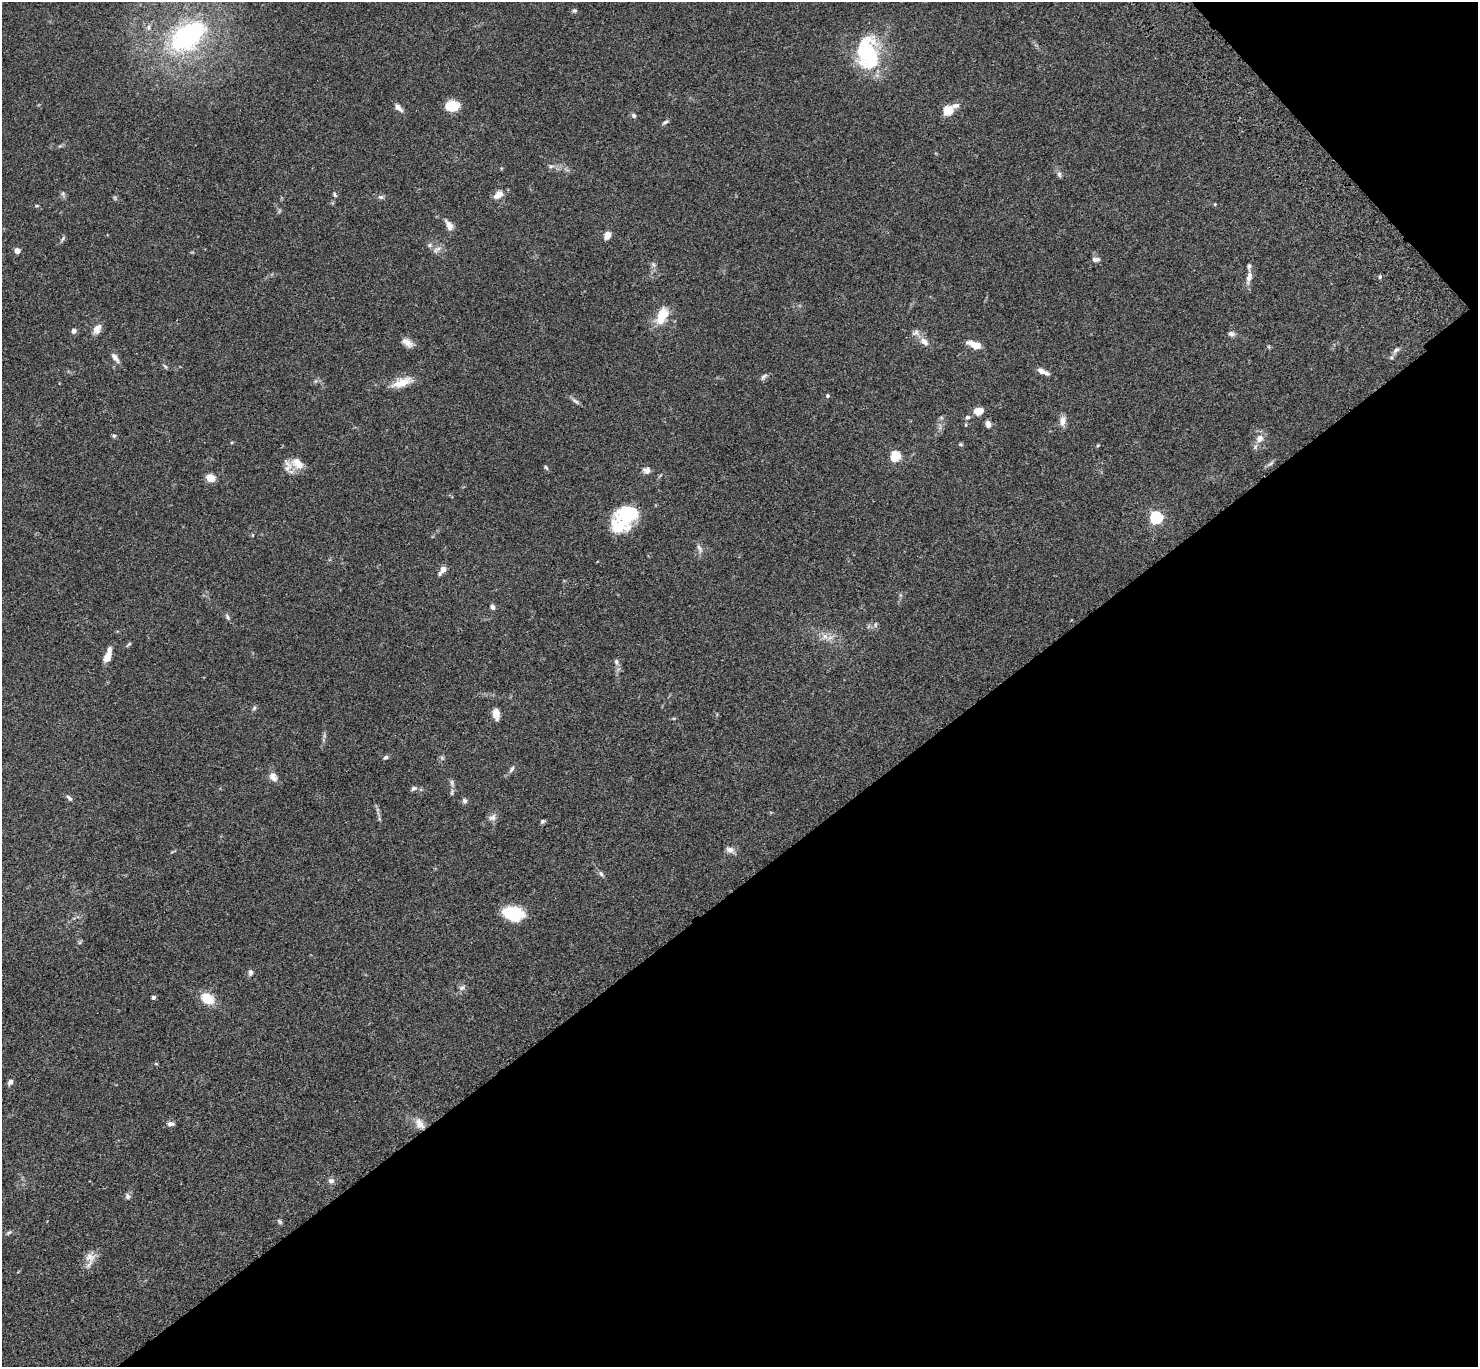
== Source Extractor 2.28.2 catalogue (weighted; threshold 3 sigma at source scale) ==
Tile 12 of 4 x 4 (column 4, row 3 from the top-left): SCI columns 4531-6006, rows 1749-3113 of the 6106 x 6084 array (HDU 1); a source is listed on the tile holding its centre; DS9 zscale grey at full resolution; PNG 1480 x 1369 px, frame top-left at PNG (2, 2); no overlay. Shown black and unused: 38% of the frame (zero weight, under 3 of 4 exposures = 6% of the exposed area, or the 3 px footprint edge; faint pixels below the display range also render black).
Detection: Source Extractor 2.28.2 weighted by HDU 2 'WHT'; one run over the whole footprint, this tile lists its part. Background 0.0591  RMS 0.0053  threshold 0.0237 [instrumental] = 3 sigma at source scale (4.5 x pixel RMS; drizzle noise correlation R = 1.50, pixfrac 1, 0.05/0.05 arcsec/px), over >= 5 px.
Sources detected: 104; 1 too faint to see at this stretch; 1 inside a brighter object's white glare — not listed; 4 inside a brighter listed object's ellipse — not listed separately; the other 98 listed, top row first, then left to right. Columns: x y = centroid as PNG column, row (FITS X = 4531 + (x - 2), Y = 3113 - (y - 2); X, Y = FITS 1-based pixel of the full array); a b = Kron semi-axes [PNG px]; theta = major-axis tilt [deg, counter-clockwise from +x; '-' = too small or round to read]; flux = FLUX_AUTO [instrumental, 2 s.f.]
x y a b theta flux
574 10 6 5 - 0.92
148 27 9 6 76 1.8
187 36 49 30 37 79
872 59 32 17 66 30
451 106 14 9 4 11
956 106 11 7 12 2.5
398 107 13 6 -41 2.5
948 111 5 5 - 26
634 116 7 5 -59 0.93
665 122 9 4 30 1
551 166 6 5 - 0.94
1059 174 8 6 -75 1.2
63 193 6 5 - 0.85
335 195 7 4 -72 0.84
498 195 13 9 37 3.8
381 197 8 5 -9 1.3
1215 204 4 3 - 0.45
37 206 5 3 - 0.54
449 225 15 7 -60 3
607 235 9 7 60 3.1
63 238 8 4 55 0.91
430 245 7 5 -21 1.2
438 249 10 6 24 2.1
17 251 6 6 - 2.1
1095 259 10 6 -4 1.8
654 265 7 4 -71 1
1249 277 15 7 77 3.5
1380 277 5 4 - 0.73
662 316 21 11 64 11
97 329 14 8 58 3.6
74 331 7 6 - 1.3
916 333 9 8 - 2.2
1231 334 8 6 -19 1.6
924 341 11 8 -37 3.4
407 342 15 8 -34 3.5
975 345 16 6 -17 6
1396 350 10 6 40 1.7
115 357 14 6 -54 2.5
165 366 7 4 -37 0.71
1043 372 17 6 -24 2.8
764 376 11 5 38 1.2
402 382 29 9 19 7.8
827 396 5 4 - 0.83
575 401 12 5 -38 1.6
979 411 10 7 4 5.3
968 417 6 5 - 1.1
941 418 7 4 18 0.75
1063 421 13 8 77 3.3
988 424 8 5 -68 2.9
114 436 6 4 -74 0.86
1260 438 11 8 54 3.7
232 442 4 3 - 0.49
961 444 6 4 -20 0.65
1098 445 5 3 - 0.49
895 456 5 5 - 34
297 463 19 12 -39 7.3
1271 463 9 4 35 1.2
546 467 7 4 -62 0.77
647 470 9 8 - 2.3
211 478 10 8 -24 4.6
628 512 29 18 20 26
1156 517 6 5 - 74
699 548 12 5 -64 1.9
443 570 7 4 49 5.6
492 607 6 5 - 1.6
227 617 9 5 -59 1.1
875 625 8 3 71 0.77
825 636 8 6 -45 2.3
129 644 8 3 40 0.68
109 653 15 7 74 3.9
616 662 8 5 -80 1.4
254 708 7 5 84 0.97
496 714 12 7 -84 4.5
385 757 6 5 - 1
512 769 9 5 53 1.5
273 775 11 10 - 2.7
452 783 11 4 -85 1.6
414 788 9 6 29 1.2
69 798 10 5 -47 1.2
464 801 6 6 - 1.3
492 817 11 8 36 2.3
542 821 6 4 41 0.87
730 850 11 8 -13 2.6
601 874 8 5 -54 1.1
513 913 22 14 -12 17
250 972 8 6 80 1.3
462 988 9 6 13 1.5
153 997 4 4 - 1.2
207 999 17 12 -29 8.8
156 1064 5 3 - 0.46
10 1082 7 5 55 1.7
419 1123 16 10 -55 4.6
170 1124 8 5 5 1.9
331 1181 8 6 -11 1.8
128 1196 8 6 -85 1.5
280 1222 7 5 -63 0.88
8 1233 8 4 35 0.88
90 1257 14 12 -34 4.3